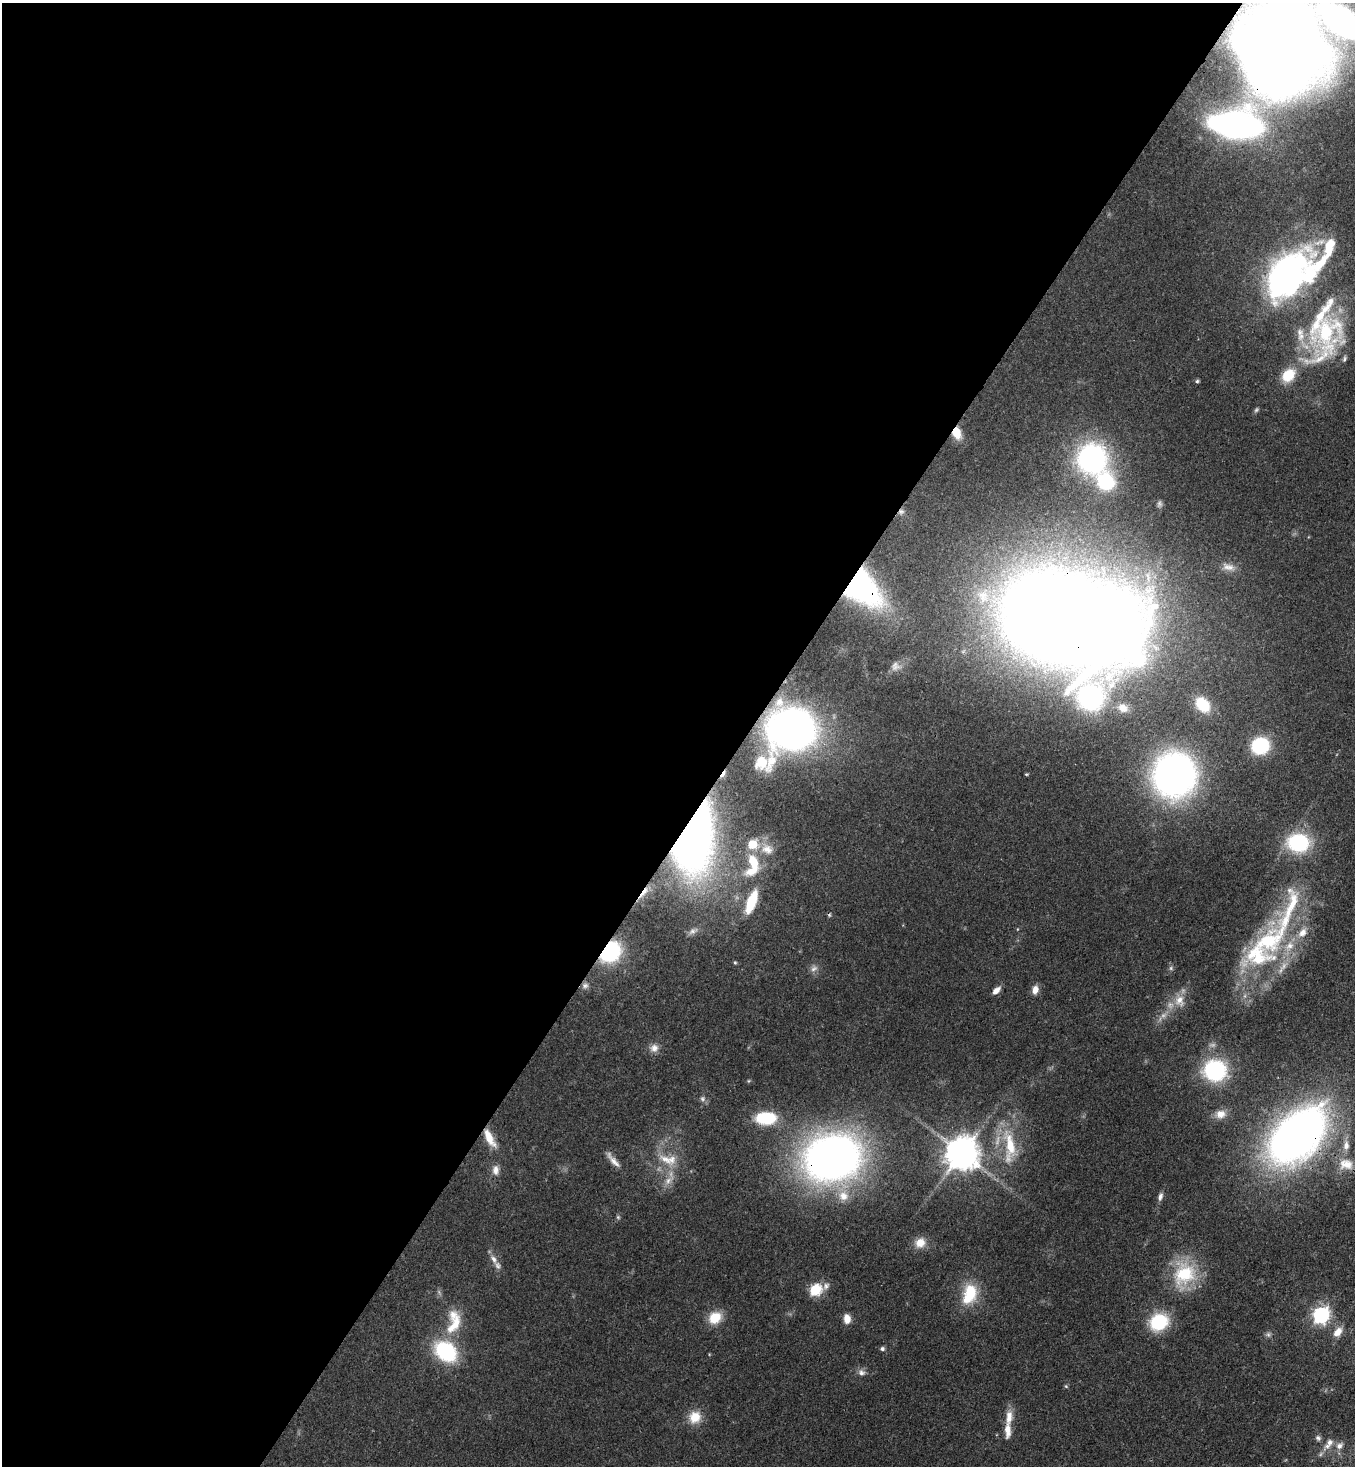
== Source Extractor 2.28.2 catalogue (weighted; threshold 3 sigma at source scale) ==
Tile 5 of 4 x 4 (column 1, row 2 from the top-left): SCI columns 364-1716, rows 2990-4453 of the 5999 x 5977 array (HDU 1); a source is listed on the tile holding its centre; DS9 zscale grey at full resolution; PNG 1357 x 1468 px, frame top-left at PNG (2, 3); no overlay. Shown black and unused: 55% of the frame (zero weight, under 3 of 4 exposures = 7% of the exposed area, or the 3 px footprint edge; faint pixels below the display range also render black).
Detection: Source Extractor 2.28.2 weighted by HDU 2 'WHT'; one run over the whole footprint, this tile lists its part. Background 0.0707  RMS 0.004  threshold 0.0179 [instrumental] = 3 sigma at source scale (4.5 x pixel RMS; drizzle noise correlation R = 1.50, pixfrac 1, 0.05/0.05 arcsec/px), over >= 5 px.
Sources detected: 107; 5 too faint to see at this stretch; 2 inside a brighter object's white glare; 2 cosmic-ray / hot-pixel residue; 1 long thin detection or spike segment (spike, bleed or trail) — not listed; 19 inside a brighter listed object's ellipse — not listed separately; the other 78 listed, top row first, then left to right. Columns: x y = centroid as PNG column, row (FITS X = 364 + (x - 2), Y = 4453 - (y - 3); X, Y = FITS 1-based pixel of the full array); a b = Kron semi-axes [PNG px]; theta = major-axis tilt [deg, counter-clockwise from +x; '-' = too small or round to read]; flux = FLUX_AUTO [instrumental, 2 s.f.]
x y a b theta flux
1342 21 32 15 -36 210
1282 49 59 55 -69 1000
1236 125 30 15 -4 280
1325 254 68 17 62 26
1286 275 41 24 55 200
1325 332 71 40 79 69
1197 381 5 5 - 0.65
1256 410 7 5 72 0.73
956 433 12 8 -70 7.4
1092 459 33 32 - 80
1159 504 10 6 88 1.1
901 512 8 7 - 1.1
1228 567 18 9 -14 3.3
1148 577 21 9 -83 5.9
860 587 35 23 -42 120
983 596 23 19 -84 14
1056 615 73 63 8 1100
895 666 13 11 45 2.2
1091 697 96 54 65 130
779 702 14 12 64 4.4
1203 704 15 11 -51 13
792 729 30 26 13 280
1260 746 14 13 - 31
761 762 18 12 -19 13
1026 774 4 3 - 0.48
1174 775 29 28 - 220
692 836 54 28 87 350
753 865 35 17 80 19
751 902 21 8 69 19
1290 910 116 25 69 56
692 931 10 8 39 1.7
610 952 18 13 49 52
735 962 5 4 - 0.53
814 968 11 8 33 2
1171 968 6 6 - 0.88
585 985 9 8 - 1.7
996 990 10 5 43 2.8
1035 990 10 7 74 3
1179 1001 18 13 -76 5.8
654 1048 12 11 - 3
1215 1070 21 19 -6 43
703 1099 8 7 - 1.3
1220 1114 16 12 9 4.3
766 1118 19 11 0 23
1297 1135 50 29 45 320
489 1138 24 8 -61 7.6
1346 1145 13 8 89 3
1009 1146 56 17 -86 22
962 1153 10 10 - 960
832 1158 41 33 12 330
666 1159 29 10 -36 7.7
613 1160 25 6 -50 3.4
1346 1164 19 14 -9 6.5
496 1170 13 9 90 2.9
668 1181 20 9 43 4.3
843 1196 16 16 - 7.5
1160 1196 10 5 78 1.6
920 1243 14 13 - 5.1
494 1259 14 8 -57 2.7
1184 1275 37 28 61 24
815 1290 8 6 22 41
969 1294 29 18 72 16
1321 1315 7 6 - 140
715 1318 15 13 36 9
847 1319 9 7 -86 4.3
1159 1322 19 16 31 23
454 1324 32 15 62 12
1338 1332 14 9 53 4.4
1268 1334 8 7 - 1.1
882 1349 6 5 - 0.98
446 1351 21 15 -39 40
861 1372 11 9 -18 2.1
1066 1386 6 4 -44 0.54
695 1417 16 15 - 7.5
1009 1417 20 9 84 5.4
1318 1438 8 6 -45 1.2
1327 1446 15 8 39 3.4
1339 1446 11 8 43 2.7
Overlapping masked pixels (flux is a lower limit): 15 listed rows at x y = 1282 49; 1286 275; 956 433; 901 512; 860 587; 1056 615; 1091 697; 792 729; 692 836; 610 952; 585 985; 1297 1135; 489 1138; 962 1153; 832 1158
Isophote crosses this tile's border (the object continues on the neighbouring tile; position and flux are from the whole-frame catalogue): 2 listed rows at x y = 1342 21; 1282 49